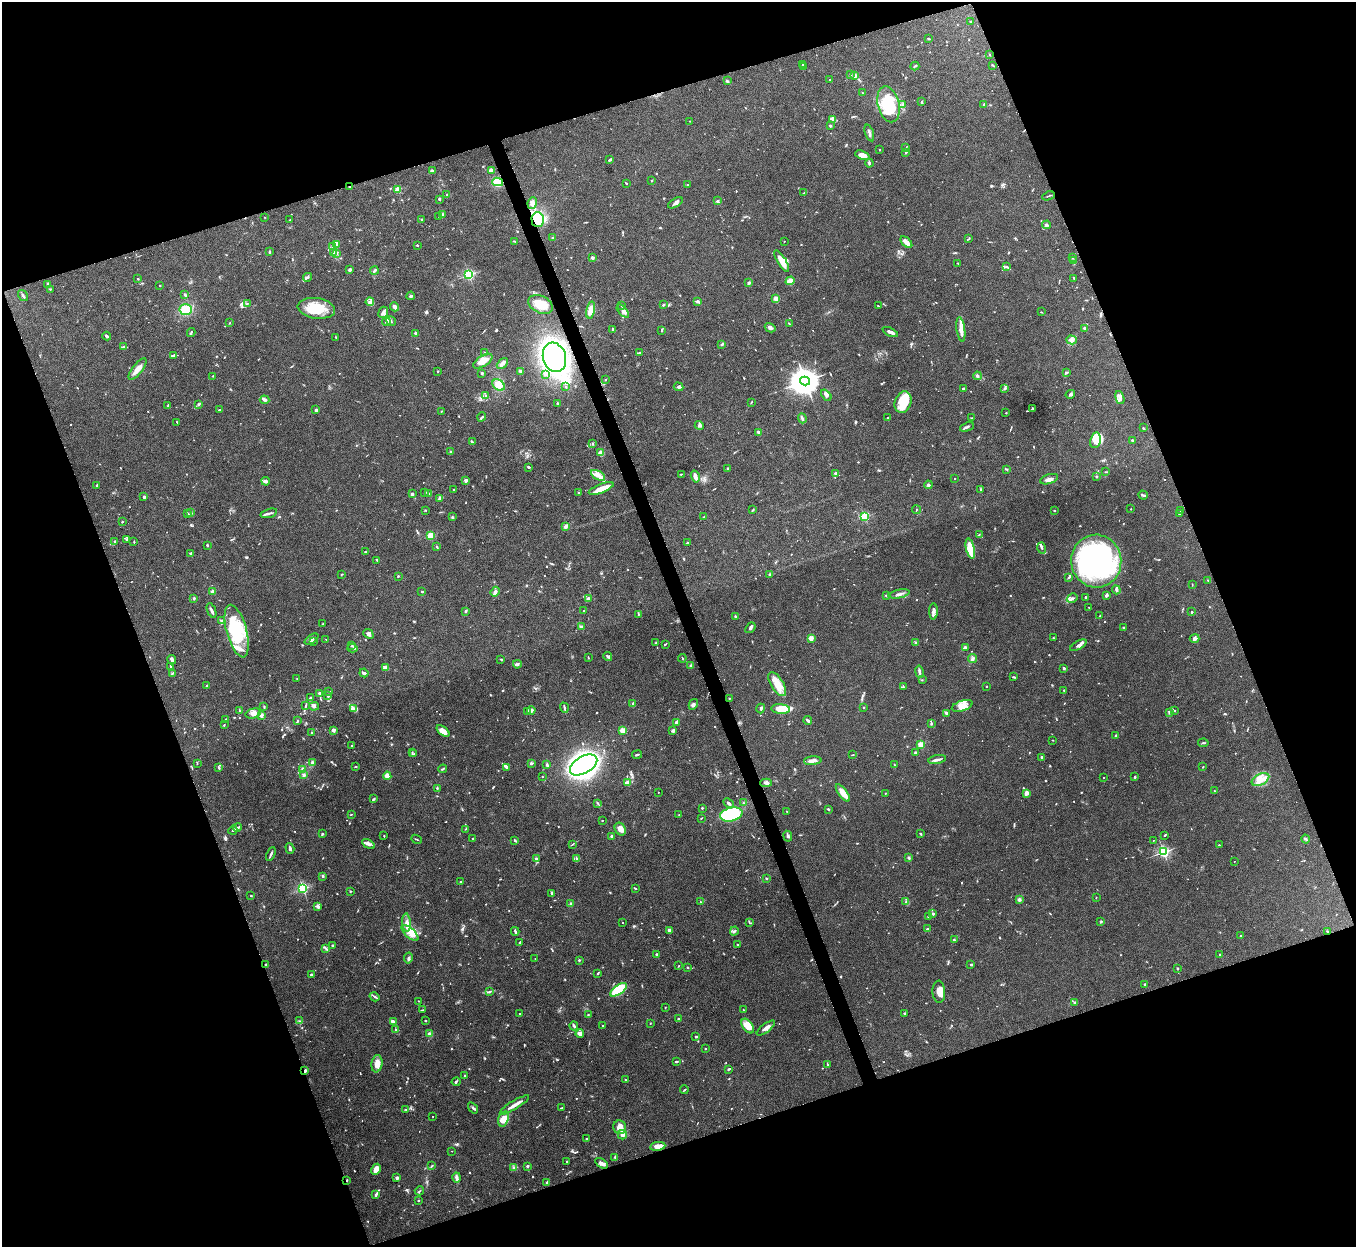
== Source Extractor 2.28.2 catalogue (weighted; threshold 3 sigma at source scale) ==
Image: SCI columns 2-5416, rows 151-5129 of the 5421 x 5406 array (HDU 1 of 3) = the unmasked area's bounding box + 8 px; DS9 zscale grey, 4 x 4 block average (1 PNG px = mean of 4 x 4 image px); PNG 1358 x 1249 px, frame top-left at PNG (2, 2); each listed source drawn as its Kron ellipse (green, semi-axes under 4 px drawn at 4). Shown black and unused: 40% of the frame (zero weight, under 5 of 10 exposures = <1% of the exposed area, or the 3 px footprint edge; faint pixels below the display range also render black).
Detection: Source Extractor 2.28.2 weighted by HDU 2 'WHT'. Background 0.146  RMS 0.0057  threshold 0.0235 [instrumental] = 3 sigma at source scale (4.09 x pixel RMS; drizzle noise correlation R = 1.36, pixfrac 0.8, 0.05/0.05 arcsec/px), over >= 5 px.
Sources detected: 1160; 19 too faint to see at this stretch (4 x 4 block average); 7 inside a brighter object's white glare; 5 cosmic-ray / hot-pixel residue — neither listed nor drawn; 35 coinciding with a brighter row at this scale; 93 inside a brighter listed object's ellipse — not listed separately; of the other 1001, all 500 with FLUX_AUTO >= 2.01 (the completeness limit of this list) listed and drawn (501 fainter detections not listed), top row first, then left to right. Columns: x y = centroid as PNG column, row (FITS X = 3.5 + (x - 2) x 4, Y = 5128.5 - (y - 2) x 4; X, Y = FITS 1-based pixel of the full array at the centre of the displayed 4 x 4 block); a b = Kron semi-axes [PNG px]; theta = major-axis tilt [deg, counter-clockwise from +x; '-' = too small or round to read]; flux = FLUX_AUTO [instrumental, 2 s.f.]
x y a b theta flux
971 21 2 2 - 4.8
928 38 4 2 - 2.6
990 55 2 2 - 2.1
803 64 2 2 - 2.2
993 65 3 2 - 2.4
804 66 3 2 - 2.1
915 66 4 2 - 3.2
850 74 2 2 - 8.9
855 75 2 2 - 51
830 80 2 2 - 5.9
727 81 4 2 - 6
862 93 3 2 - 2.6
921 102 3 2 - 2.9
888 104 18 10 -76 170
984 104 4 2 - 3.6
903 105 4 2 - 5.1
833 119 3 2 - 16
690 121 2 2 - 2.9
830 125 2 2 - 23
869 133 9 2 -72 7.3
906 147 2 2 - 2.2
880 150 2 2 - 7.9
906 152 3 2 - 3.4
862 155 8 3 -20 29
610 160 4 2 - 5.3
869 163 4 3 - 4.6
491 170 4 3 - 5.5
433 171 3 2 - 11
651 180 2 2 - 4.5
498 182 5 4 - 57
626 183 3 2 - 2.2
688 185 2 2 - 9.4
349 186 2 2 - 2.1
398 190 2 2 - 140
803 193 3 2 - 3.3
447 195 3 2 - 2.3
1048 196 6 2 22 3.1
439 199 3 3 - 3.3
717 201 3 2 - 7.1
532 203 6 4 81 12
675 203 8 2 31 9
443 214 3 2 - 3.5
439 216 2 2 - 2.5
265 217 2 2 - 2.1
290 220 2 2 - 2.2
422 220 2 2 - 4.8
538 220 7 6 - 93
1046 225 4 3 - 5
553 238 2 2 - 4.3
969 239 3 2 - 2.2
514 241 3 2 - 2.1
784 241 2 2 - 3.5
906 242 7 3 -45 31
337 245 4 3 - 6.7
417 245 3 2 - 2.5
333 246 3 2 - 3.9
269 252 3 2 - 5.2
334 253 3 2 - 4.5
336 253 4 2 - 3.7
592 257 2 2 - 31
1073 258 3 2 - 2.1
782 261 12 3 -58 32
1073 261 3 2 - 2.5
958 264 3 2 - 2.4
1006 267 4 2 - 4.4
350 270 4 2 - 5.8
374 270 4 2 - 6
469 275 2 2 - 500
307 277 4 3 - 5.3
1074 278 3 2 - 2.9
138 279 2 2 - 3.3
790 281 4 3 - 41
749 282 2 2 - 7.9
48 284 3 3 - 10
160 285 2 2 - 3.3
50 289 3 2 - 2.7
185 295 4 2 - 6.2
23 296 6 2 -55 6.5
411 296 4 2 - 5.8
776 299 2 2 - 120
697 301 4 2 - 9.9
370 302 4 3 - 13
247 303 2 2 - 2.3
540 304 13 8 -25 57
621 305 4 3 - 3.9
663 305 4 2 - 3.1
878 306 2 2 - 2
394 307 4 3 - 12
316 308 19 10 -8 88
186 310 6 5 - 76
591 310 8 4 77 32
623 311 8 3 -47 13
383 312 6 4 69 9.9
1041 312 2 2 - 2.2
386 321 4 3 - 9.4
391 321 5 2 - 4
229 323 2 2 - 2
789 324 3 2 - 2.8
770 328 6 3 -31 9.5
1084 328 3 2 - 4
613 329 4 2 - 2.7
961 329 12 4 -82 23
661 330 3 2 - 2
191 332 4 2 - 3.8
890 332 8 2 -24 14
416 334 2 2 - 46
107 336 4 2 - 6.7
336 337 3 2 - 2.3
1072 340 5 4 - 9.8
722 344 4 2 - 5.6
124 347 4 3 - 4.9
484 352 2 2 - 2.7
639 352 3 2 - 2.6
173 355 4 3 - 5.5
554 357 15 11 -73 840
483 361 11 5 32 36
502 363 6 3 43 12
137 369 13 5 52 25
438 371 2 2 - 7.7
521 371 4 3 - 6.4
482 373 3 2 - 3.1
1067 373 3 3 - 3.8
546 374 3 2 - 2.4
212 376 2 2 - 2.6
977 376 4 2 - 6.4
605 380 2 2 - 2.6
805 381 5 4 - 6200
499 385 7 5 -35 28
566 387 2 2 - 2.1
679 387 5 3 - 6.4
963 388 3 2 - 3.6
1005 388 4 3 - 5.4
1070 394 5 2 - 6
826 395 6 3 -51 8.2
486 396 3 2 - 2.9
1120 397 7 4 -74 11
265 400 5 3 - 7.1
751 402 3 2 - 2.6
903 402 11 8 70 82
558 403 3 2 - 4.7
199 404 3 2 - 4
168 405 3 2 - 3.5
1033 408 2 2 - 2
219 410 3 2 - 2.7
316 410 3 3 - 8.4
442 411 4 2 - 2.2
1006 413 2 2 - 3.6
482 417 5 2 - 4.1
802 418 5 2 - 6.5
888 418 2 2 - 5.2
972 418 4 2 - 2.3
177 422 3 2 - 2.7
699 425 5 3 - 7.1
967 427 7 2 20 8.5
1143 428 2 2 - 3
759 432 2 2 - 63
1095 440 8 5 80 30
1132 440 2 2 - 13
472 442 3 2 - 5.8
592 444 3 2 - 2.6
450 452 3 2 - 3.2
601 453 2 2 - 61
528 467 3 2 - 4.3
728 468 3 2 - 3
1007 469 3 2 - 2.9
1106 472 3 2 - 2.2
836 473 2 2 - 35
681 474 2 2 - 2.2
598 475 8 3 -31 16
1097 476 2 2 - 22
695 477 6 2 -73 17
954 478 2 2 - 3.4
1049 479 9 4 17 15
466 480 2 2 - 39
266 481 4 4 - 7
97 485 3 2 - 4.9
928 485 4 3 - 5.5
601 488 13 4 21 39
981 489 2 2 - 2.9
453 490 2 2 - 4.6
578 492 2 2 - 2.8
425 493 3 2 - 2.4
429 493 3 2 - 2.6
412 494 2 2 - 34
1143 495 5 2 - 2.7
144 497 2 2 - 7.3
440 498 3 2 - 8.3
1131 509 2 2 - 4.3
425 510 2 2 - 2.2
753 510 4 2 - 2.5
917 510 4 2 - 2.1
1054 511 3 2 - 2.3
1181 511 3 2 - 2.8
191 513 2 2 - 2.2
269 513 8 2 16 8.3
188 514 3 2 - 3.9
1179 514 4 2 - 4.8
452 517 3 2 - 3.1
703 517 3 2 - 2.4
864 517 2 2 - 280
122 522 2 2 - 2.3
566 526 4 3 - 8.1
979 535 3 2 - 2.1
430 536 2 2 - 190
127 539 3 2 - 3.4
115 542 3 2 - 6.6
134 542 3 2 - 2.3
687 543 3 2 - 3.2
207 545 2 2 - 4.3
436 546 2 2 - 2.5
1042 548 6 2 -74 6
970 549 10 4 -76 83
365 552 2 2 - 2.2
191 554 2 2 - 28
377 560 3 2 - 4
1096 561 26 25 - 650
342 574 4 2 - 2.1
770 574 3 2 - 4
398 576 2 2 - 2.7
1069 577 4 2 - 4
1208 580 2 2 - 2.2
1192 585 2 2 - 2.1
1116 590 5 2 - 4.7
422 591 2 2 - 10
213 592 2 2 - 79
495 592 5 3 - 8.4
899 594 11 2 11 10
1106 595 3 2 - 10
886 596 4 2 - 7.7
1085 597 3 2 - 2.6
194 598 2 2 - 24
1072 598 6 3 31 7.3
589 599 4 2 - 4.8
1089 607 2 2 - 4.2
212 611 8 2 -69 8.2
465 611 2 2 - 9.5
584 611 2 2 - 10
933 611 8 3 88 12
1192 612 2 2 - 17
638 614 3 2 - 2.8
735 616 2 2 - 3.3
1100 616 4 2 - 2.8
222 620 3 2 - 4.3
323 624 2 2 - 2.2
581 627 3 2 - 6.1
750 628 6 2 51 7.9
1124 628 2 2 - 2.1
237 631 27 10 -75 160
368 634 5 3 - 15
811 638 2 2 - 100
1053 638 2 2 - 2.2
1195 638 5 4 - 8.5
312 639 8 2 34 6.9
326 639 2 2 - 2.2
313 641 2 2 - 2.2
656 643 3 2 - 2
916 643 3 2 - 2.3
665 644 3 2 - 3.2
1078 645 9 3 31 11
352 646 3 2 - 2.1
353 648 5 2 - 5.2
965 648 4 3 - 7.9
588 657 3 2 - 2.4
608 657 4 2 - 6.1
682 658 4 2 - 3
501 659 3 2 - 2.3
973 659 4 3 - 6.6
172 660 5 2 - 9.3
517 664 4 3 - 5.9
691 665 3 2 - 6.4
171 667 4 2 - 3
385 667 3 3 - 6.6
1064 668 2 2 - 7.1
919 672 6 3 -79 8
173 673 4 2 - 3.1
364 673 4 2 - 8.1
1014 677 4 2 - 3.9
297 679 2 2 - 3.9
922 680 2 2 - 2.1
777 684 13 6 -58 41
206 686 2 2 - 2.8
986 686 2 2 - 6.6
903 687 2 2 - 2.5
1064 690 2 2 - 2.7
329 692 2 2 - 4.4
319 693 2 2 - 28
327 696 3 2 - 3.2
311 697 2 2 - 3.7
729 698 2 2 - 2.2
633 704 3 2 - 4.8
693 704 6 3 61 6.6
305 706 4 2 - 3.2
314 706 5 4 - 7.4
962 706 11 5 19 32
264 707 3 2 - 3.3
864 707 2 2 - 8.5
353 708 4 3 - 8.5
564 708 5 2 - 4.5
761 708 5 2 - 4.3
781 709 9 5 -5 68
531 710 4 3 - 12
1175 710 2 2 - 2.4
239 711 4 2 - 3.3
527 712 4 2 - 3.1
1170 712 3 3 - 4.4
253 713 8 5 15 18
946 714 4 2 - 3.8
261 715 2 2 - 68
225 719 3 2 - 2.1
808 720 4 2 - 9.2
297 721 3 2 - 2.7
676 722 4 3 - 14
931 723 3 2 - 4.2
224 725 3 2 - 2.1
333 730 2 2 - 55
623 730 2 2 - 140
673 730 3 2 - 13
443 731 7 4 -40 27
312 733 2 2 - 7.6
1116 735 2 2 - 4.8
1053 740 2 2 - 2.4
1203 743 5 2 - 3.6
921 744 2 2 - 140
352 746 2 2 - 3.3
412 752 3 2 - 3.3
916 753 2 2 - 33
414 754 3 2 - 3.3
637 754 5 2 - 4.3
853 755 3 2 - 2
1042 757 3 2 - 4.3
937 760 9 2 11 13
813 761 9 4 5 12
312 762 4 3 - 5.1
531 763 4 3 - 4.9
197 764 2 2 - 2.6
547 765 3 2 - 5.9
584 765 15 8 30 2000
894 765 2 2 - 2.7
356 767 3 2 - 2.1
507 767 4 3 - 7
1203 767 3 2 - 2.1
219 768 3 2 - 3.6
303 769 4 3 - 6.4
443 769 5 2 - 3.3
304 775 3 3 - 5.1
387 776 4 3 - 23
542 776 2 2 - 2.1
1134 777 3 2 - 2.8
1103 778 2 2 - 4
1260 779 9 5 27 28
627 783 2 2 - 84
766 783 6 3 2 7.1
437 788 2 2 - 3.6
1214 791 3 2 - 2.8
658 792 2 2 - 2.6
843 793 10 3 -53 43
885 793 2 2 - 5.5
1026 793 3 2 - 22
374 799 3 2 - 2.3
598 803 3 2 - 2.8
729 803 6 2 -39 6.9
744 803 2 2 - 3.1
702 808 2 2 - 12
828 809 2 2 - 4.4
787 811 2 2 - 2.5
351 814 3 2 - 2.3
731 814 11 6 13 240
679 815 2 2 - 2.4
701 818 2 2 - 2.8
602 820 2 2 - 2.2
238 827 4 2 - 4.6
465 829 2 2 - 2.1
620 829 7 5 -59 26
233 830 5 2 - 3.7
322 834 3 2 - 3.2
920 834 3 2 - 2.8
1164 835 2 2 - 2.3
384 836 2 2 - 3.3
612 836 2 2 - 40
788 836 5 3 - 6.6
473 838 2 2 - 6.5
416 839 6 2 -23 2.7
1306 839 4 2 - 4.3
515 840 3 2 - 4.4
1153 840 2 2 - 2.5
368 844 7 4 -28 12
573 844 3 2 - 2.1
1219 845 2 2 - 2.2
290 848 5 2 - 8.2
1163 852 2 2 - 630
271 854 7 2 65 7.2
577 858 2 2 - 2.7
909 858 3 2 - 4.8
536 859 4 3 - 7.7
1234 861 2 2 - 2.4
322 877 3 2 - 3.2
766 879 3 2 - 2.2
460 881 2 2 - 2.4
635 888 3 2 - 3.3
303 889 2 2 - 330
350 891 2 2 - 2.8
552 893 3 2 - 5.1
251 896 3 2 - 2.2
1096 897 2 2 - 2.4
1019 900 2 2 - 11
700 902 2 2 - 2.1
906 902 4 2 - 4.2
571 904 3 2 - 6.6
318 906 4 2 - 7.9
933 914 2 2 - 7.1
928 916 3 2 - 3.7
1101 921 2 2 - 2.2
407 923 9 4 -86 17
622 923 2 2 - 2.9
749 923 2 2 - 2.5
927 929 3 2 - 4
670 930 4 2 - 13
515 931 4 2 - 6.4
734 931 4 2 - 4.3
1328 932 3 2 - 3
410 933 10 4 -43 24
1240 936 2 2 - 8
954 940 2 2 - 5.4
520 942 2 2 - 2.2
333 945 2 2 - 17
738 945 2 2 - 7.4
325 948 3 2 - 3.8
657 954 2 2 - 25
1220 955 2 2 - 7.2
408 958 5 3 - 6.6
535 958 2 2 - 2
579 960 2 2 - 12
971 964 2 2 - 13
266 965 2 2 - 11
679 966 3 2 - 2.1
687 967 2 2 - 2.5
1178 968 3 2 - 2
598 973 3 2 - 4.2
311 974 2 2 - 13
1145 984 2 2 - 20
618 990 10 4 36 140
489 992 4 2 - 4.3
939 992 11 6 -86 29
375 997 5 2 - 5.7
418 1001 2 2 - 2.1
1074 1002 3 2 - 2.7
665 1007 2 2 - 2.7
422 1010 4 2 - 2.2
743 1010 2 2 - 2.5
904 1013 2 2 - 4.6
520 1014 3 2 - 2.7
588 1015 2 2 - 2.6
678 1019 2 2 - 15
425 1020 2 2 - 3.3
299 1021 3 2 - 2.2
393 1022 2 2 - 2.6
650 1023 2 2 - 2.1
602 1025 2 2 - 3.9
574 1026 4 2 - 8.3
748 1026 8 5 -53 42
766 1028 11 2 36 15
396 1030 2 2 - 5.7
430 1034 2 2 - 90
580 1034 4 3 - 18
696 1037 2 2 - 5.3
705 1048 2 2 - 8.8
676 1062 4 2 - 3.3
377 1064 8 5 82 22
827 1064 4 2 - 2.9
728 1069 3 2 - 4.6
305 1071 4 2 - 5.3
465 1076 3 2 - 2.8
625 1080 3 2 - 2.7
456 1082 4 2 - 5.5
684 1090 4 2 - 2.8
514 1105 17 2 31 27
473 1108 6 2 -54 5.3
562 1108 4 2 - 2.5
406 1109 3 2 - 2.1
433 1117 2 2 - 2.4
503 1119 8 5 71 33
620 1127 7 6 - 21
622 1135 5 4 - 11
586 1138 2 2 - 2
658 1146 7 4 8 31
452 1151 2 2 - 2.1
615 1157 3 2 - 5.7
567 1161 2 2 - 2.1
601 1163 7 3 -35 15
432 1165 4 2 - 2.8
527 1166 2 2 - 22
514 1167 2 2 - 2.6
376 1169 5 3 - 34
456 1177 5 2 - 13
397 1178 2 2 - 34
347 1180 2 2 - 5.3
547 1182 3 2 - 2.8
419 1191 5 2 - 3.4
376 1195 2 2 - 6.9
418 1201 2 2 - 2.3
Overlapping masked pixels (flux is a lower limit): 4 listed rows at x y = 349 186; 538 220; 305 1071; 347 1180
Diffuse or blended objects may show on this block-average render without a row.